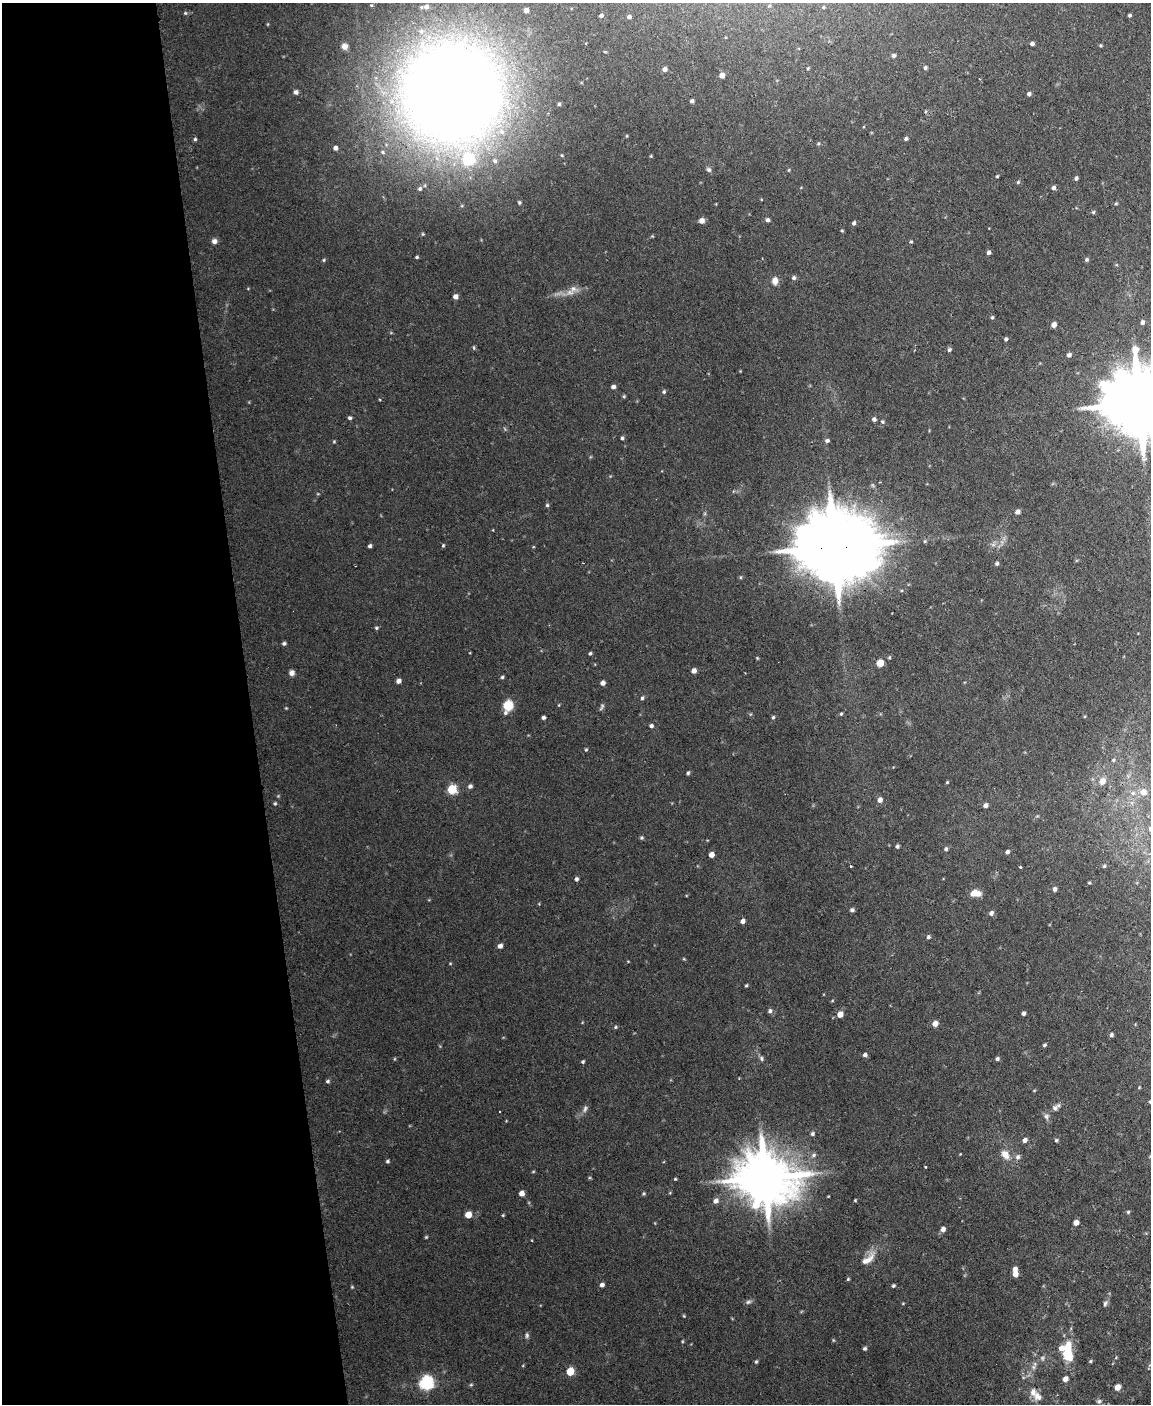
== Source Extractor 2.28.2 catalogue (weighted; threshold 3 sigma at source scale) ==
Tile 5 of 4 x 3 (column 1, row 2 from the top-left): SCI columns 1-1149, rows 1639-3040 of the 4596 x 4572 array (HDU 1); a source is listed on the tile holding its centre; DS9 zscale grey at full resolution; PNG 1153 x 1406 px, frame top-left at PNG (2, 3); no overlay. Shown black and unused: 22% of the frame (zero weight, under 2 of 3 exposures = <1% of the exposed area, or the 3 px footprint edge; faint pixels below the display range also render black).
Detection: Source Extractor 2.28.2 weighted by HDU 2 'WHT'; one run over the whole footprint, this tile lists its part. Background 0.0545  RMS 0.0055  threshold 0.0245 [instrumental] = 3 sigma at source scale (4.5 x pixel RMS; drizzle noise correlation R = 1.50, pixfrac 1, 0.05/0.05 arcsec/px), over >= 5 px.
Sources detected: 198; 1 too faint to see at this stretch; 1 inside a brighter object's white glare — not listed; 7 inside a brighter listed object's ellipse — not listed separately; the other 189 listed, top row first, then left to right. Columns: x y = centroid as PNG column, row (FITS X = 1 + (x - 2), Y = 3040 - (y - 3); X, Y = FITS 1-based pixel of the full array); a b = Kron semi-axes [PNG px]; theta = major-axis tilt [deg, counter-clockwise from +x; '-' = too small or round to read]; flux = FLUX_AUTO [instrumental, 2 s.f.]
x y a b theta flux
526 10 4 4 - 2.6
185 13 5 5 - 0.71
601 15 4 3 - 1.2
1129 15 4 4 - 0.87
629 17 4 3 - 1.1
1032 44 5 4 - 1.4
1100 45 4 3 - 0.63
344 46 6 6 - 3
605 52 5 3 - 0.42
894 56 5 5 - 1.2
925 68 5 4 - 0.85
665 69 5 5 - 2.1
722 75 5 5 - 2.8
296 92 5 5 - 1.8
451 93 94 92 69 880
1029 94 5 4 - 1.3
692 101 5 4 - 1.2
559 104 4 3 - 0.78
195 139 4 4 - 0.81
906 139 4 4 - 1
818 144 5 4 - 0.66
335 148 5 5 - 1.9
651 156 4 4 - 0.53
709 170 7 5 -44 1.3
789 170 5 3 - 0.52
997 176 4 3 - 0.56
1076 178 4 4 - 1.1
1018 182 5 4 - 0.63
420 188 6 5 - 1.1
1053 188 5 5 - 1.3
519 202 5 3 - 0.74
1116 203 4 4 - 0.66
1093 212 5 4 - 0.73
702 220 5 5 - 3.1
768 220 5 4 - 1.5
854 223 6 4 58 1.1
842 231 4 3 - 0.53
423 234 4 4 - 0.55
652 236 4 4 - 0.5
214 241 6 6 - 2.1
911 242 4 4 - 0.59
989 252 4 4 - 1.4
417 257 4 3 - 0.7
324 260 5 4 - 0.67
1086 260 5 5 - 0.92
794 278 6 5 - 1.2
775 280 9 7 88 3.4
573 289 11 10 - 3.6
455 296 5 4 - 2.7
992 317 5 4 - 0.83
1142 322 5 4 - 1.5
1054 325 5 4 - 2.7
1006 339 4 4 - 1.1
474 348 6 3 -89 0.61
949 350 6 5 - 1.1
1069 355 5 4 - 1.6
613 387 5 4 - 1.6
664 392 5 5 - 0.93
624 396 5 4 - 0.67
1138 403 23 17 -1 6600
350 418 4 4 - 1
874 419 5 5 - 1.5
882 422 6 5 - 0.78
622 438 4 4 - 0.83
334 441 4 3 - 0.54
827 441 5 5 - 1.2
547 505 5 5 - 0.78
1017 512 5 5 - 2
493 530 3 2 - 0.43
925 541 5 4 - 0.65
443 545 5 4 - 0.67
370 546 4 4 - 1.2
834 547 25 18 -4 7500
997 563 5 4 - 1.1
376 628 5 4 - 0.77
284 643 4 4 - 1.2
590 653 4 4 - 0.78
757 658 4 4 - 0.48
880 663 5 5 - 9.3
694 671 5 5 - 2.2
292 673 6 6 - 2.4
502 677 5 4 - 0.79
398 681 5 5 - 2
603 683 4 4 - 2.2
642 698 4 4 - 0.85
559 705 4 3 - 0.43
508 706 9 7 69 14
602 707 10 4 65 1
286 708 3 3 - 0.41
841 714 4 3 - 0.62
543 717 4 3 - 1.2
773 717 5 4 - 0.83
651 726 5 4 - 1.2
586 750 4 4 - 0.6
1113 760 5 4 - 0.68
688 773 5 4 - 0.82
1102 781 9 8 - 3.8
947 782 4 3 - 0.53
470 786 5 5 - 1.4
452 789 5 5 - 33
1143 792 9 9 - 4
1133 793 6 6 - 1.4
278 796 4 4 - 0.51
880 800 5 5 - 2.7
275 803 5 4 - 0.66
985 805 5 5 - 1.9
642 838 5 5 - 0.75
897 846 4 4 - 1
946 849 5 5 - 1.1
1007 852 5 4 - 1.3
711 855 5 4 - 3.6
851 866 3 3 - 0.59
1104 866 4 4 - 0.66
1020 867 3 3 - 0.8
576 879 5 4 - 1.2
1089 883 4 3 - 0.55
1055 889 5 4 - 1.5
976 893 12 8 -2 4.9
852 910 5 4 - 1.2
991 913 6 5 - 1.6
743 921 5 4 - 2.1
928 937 5 4 - 0.97
500 946 5 5 - 2.1
684 959 5 3 - 0.5
450 963 5 3 - 0.44
746 985 4 3 - 0.61
770 1011 6 5 - 1.4
1023 1013 4 4 - 1.3
840 1014 6 5 - 4.4
935 1023 6 5 - 3.5
615 1027 5 4 - 0.65
1111 1035 5 4 - 1.1
1044 1045 5 4 - 0.89
865 1055 5 4 - 1.6
761 1058 8 5 -64 1.2
997 1059 5 4 - 1
583 1061 4 3 - 0.81
327 1081 5 5 - 0.93
1139 1087 5 3 - 0.43
1150 1102 5 4 - 0.68
1055 1108 8 8 - 1.9
585 1109 10 6 75 1.7
1046 1117 9 6 -72 1.7
812 1134 5 5 - 1.1
1025 1140 5 4 - 2
1056 1140 4 4 - 0.73
1005 1154 12 9 -55 4.6
813 1155 7 6 - 1.5
1150 1156 5 3 - 0.48
1018 1157 8 6 61 1.6
387 1161 4 4 - 0.82
925 1166 3 3 - 1.5
533 1172 5 3 - 0.46
765 1178 17 15 -10 3200
675 1179 4 3 - 0.57
522 1193 5 5 - 3
644 1193 6 4 18 0.68
855 1200 4 3 - 0.49
716 1201 7 6 - 2.3
1128 1212 4 4 - 0.67
468 1215 5 5 - 7
503 1215 4 3 - 0.52
1076 1223 5 5 - 3.1
943 1229 6 5 - 2.2
426 1237 4 4 - 0.56
868 1259 25 9 44 6.4
1015 1274 6 5 - 3.7
848 1279 5 4 - 0.59
602 1285 5 5 - 1.8
893 1286 4 4 - 0.85
352 1287 5 4 - 0.49
748 1302 8 5 11 1.3
903 1303 5 3 - 0.39
1105 1303 8 5 69 1.3
684 1316 5 3 - 0.51
527 1335 7 5 81 1.1
683 1341 5 3 - 0.54
865 1348 4 4 - 0.96
1068 1348 15 9 82 11
756 1361 5 4 - 0.76
1090 1361 5 4 - 0.64
1033 1367 10 6 63 2.2
570 1371 5 5 - 16
1065 1379 6 5 - 2.7
426 1383 6 6 - 120
471 1385 5 4 - 0.66
1117 1387 5 5 - 3.8
1038 1396 12 11 - 3.9
1099 1401 7 5 3 1.1
Overlapping masked pixels (flux is a lower limit): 1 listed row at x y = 834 547
Isophote crosses this tile's border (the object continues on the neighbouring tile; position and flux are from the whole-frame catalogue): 4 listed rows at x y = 451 93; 1138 403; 1150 1102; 1150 1156